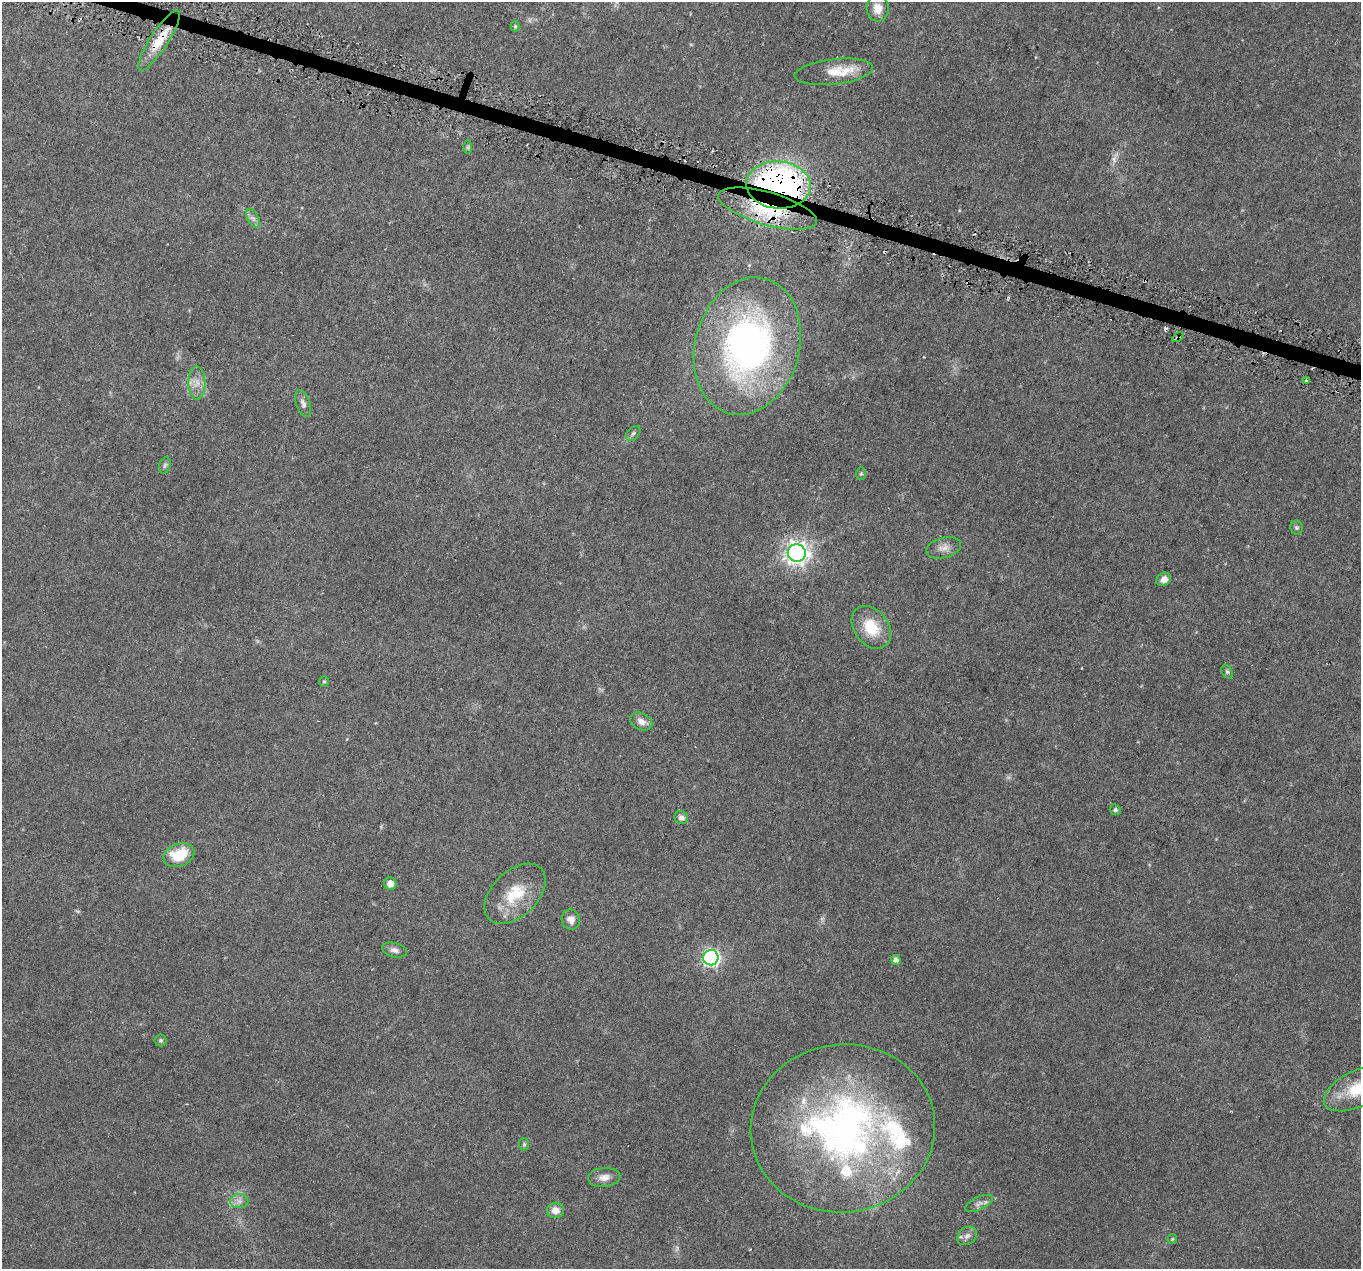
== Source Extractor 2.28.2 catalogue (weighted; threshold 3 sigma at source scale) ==
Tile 11 of 4 x 4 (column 3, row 3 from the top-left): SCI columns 2717-4075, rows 1494-2760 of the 5438 x 5586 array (HDU 1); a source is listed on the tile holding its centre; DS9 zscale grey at full resolution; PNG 1363 x 1271 px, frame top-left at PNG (2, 2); each listed source drawn as its Kron ellipse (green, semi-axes under 4 px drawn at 4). Shown black and unused: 1% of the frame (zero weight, under 3 of 6 exposures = <1% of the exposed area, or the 3 px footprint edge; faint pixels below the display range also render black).
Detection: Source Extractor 2.28.2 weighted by HDU 2 'WHT'; one run over the whole footprint, this tile lists its part. Background 0.0422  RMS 0.0024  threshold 0.00978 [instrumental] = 3 sigma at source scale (4.09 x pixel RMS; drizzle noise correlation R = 1.36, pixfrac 0.8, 0.0396/0.0396 arcsec/px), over >= 5 px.
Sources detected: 57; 2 too faint to see at this stretch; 8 cosmic-ray / hot-pixel residue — neither listed nor drawn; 4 inside a brighter listed object's ellipse — not listed separately; the other 43 listed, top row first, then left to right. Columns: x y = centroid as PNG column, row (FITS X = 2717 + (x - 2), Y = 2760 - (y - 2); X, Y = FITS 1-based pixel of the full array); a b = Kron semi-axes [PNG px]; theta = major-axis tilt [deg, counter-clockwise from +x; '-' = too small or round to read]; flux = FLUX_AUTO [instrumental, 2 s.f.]
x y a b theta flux
878 8 13 11 -86 2.4
515 26 5 4 - 0.27
159 40 35 9 57 5.8
834 72 39 12 6 5
468 147 7 4 90 0.41
778 185 32 23 -5 90
767 208 51 16 -16 17
253 218 10 5 -63 0.86
1178 337 6 3 34 0.33
747 346 70 52 74 77
1306 381 4 3 - 0.32
197 383 17 8 -89 2
303 403 14 7 -71 0.89
633 433 8 6 48 0.53
165 465 8 5 71 0.5
861 474 6 5 - 0.33
1297 527 7 6 - 0.46
944 548 18 10 15 1.8
797 553 9 9 - 140
1164 579 8 6 33 1.3
871 627 23 17 -53 7
1227 672 7 5 -62 0.42
324 681 5 5 - 0.3
641 721 12 8 -27 1.4
1115 810 5 5 - 0.5
681 817 7 6 - 0.92
179 855 16 11 21 6.8
390 883 6 6 - 1.7
515 894 36 22 43 8.5
571 920 10 9 - 1.5
395 950 12 7 -15 1
711 958 7 7 - 64
896 960 5 5 - 0.99
160 1040 6 6 - 0.42
1357 1089 36 18 25 7.8
843 1128 92 84 7 100
524 1144 6 5 - 0.36
604 1177 16 9 6 1.7
239 1201 9 7 -1 1
979 1203 15 6 24 1.1
555 1210 8 7 - 1.8
967 1236 10 8 38 1.1
1172 1239 5 4 - 0.24
Overlapping masked pixels (flux is a lower limit): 5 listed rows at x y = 159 40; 778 185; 767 208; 1178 337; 747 346
Isophote crosses this tile's border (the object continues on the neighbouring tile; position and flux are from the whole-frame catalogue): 1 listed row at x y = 1357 1089